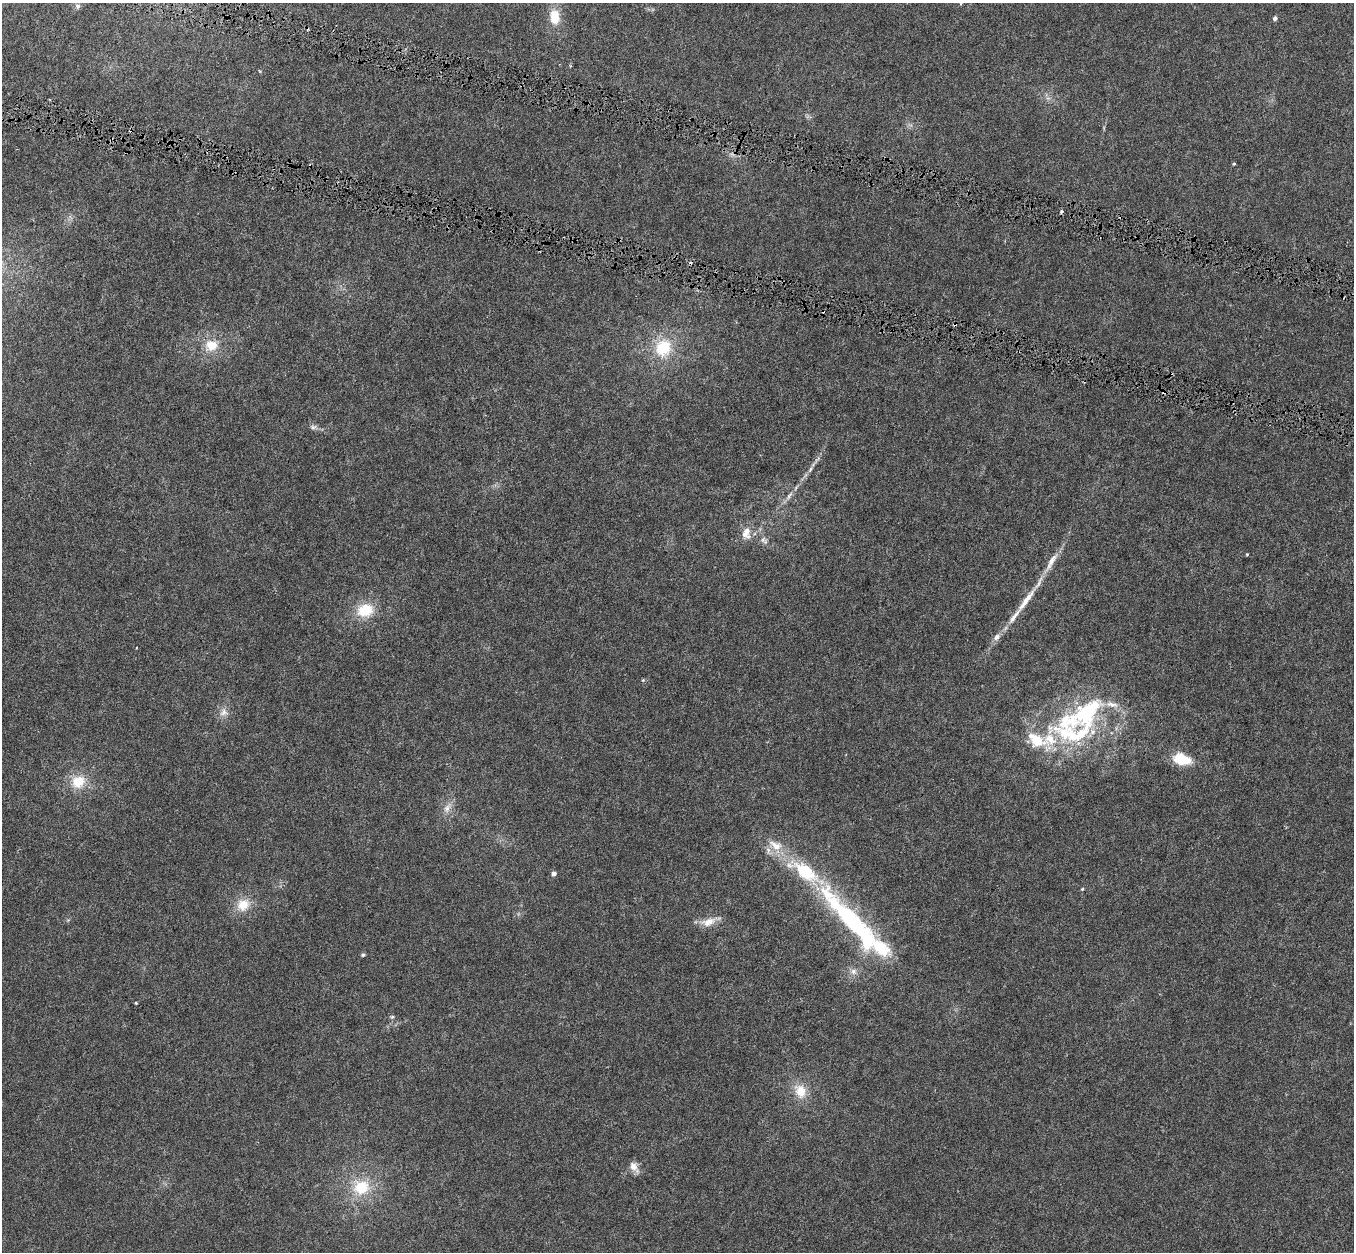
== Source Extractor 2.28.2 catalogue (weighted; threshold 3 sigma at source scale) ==
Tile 11 of 4 x 4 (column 3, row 3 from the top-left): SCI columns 2716-4067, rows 1578-2827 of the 5422 x 5593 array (HDU 1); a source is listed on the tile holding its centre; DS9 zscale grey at full resolution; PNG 1356 x 1254 px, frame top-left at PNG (2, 3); no overlay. Shown black and unused: <1% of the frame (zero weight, under 4 of 8 exposures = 1% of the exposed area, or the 3 px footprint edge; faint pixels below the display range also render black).
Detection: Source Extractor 2.28.2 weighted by HDU 2 'WHT'; one run over the whole footprint, this tile lists its part. Background 0.00445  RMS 9.8e-04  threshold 0.004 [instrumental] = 3 sigma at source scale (4.09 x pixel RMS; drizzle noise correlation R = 1.36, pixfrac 0.8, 0.0396/0.0396 arcsec/px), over >= 5 px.
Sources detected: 58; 1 inside a brighter object's white glare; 5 cosmic-ray / hot-pixel residue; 1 long thin detection or spike segment (spike, bleed or trail) — not listed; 13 inside a brighter listed object's ellipse — not listed separately; the other 38 listed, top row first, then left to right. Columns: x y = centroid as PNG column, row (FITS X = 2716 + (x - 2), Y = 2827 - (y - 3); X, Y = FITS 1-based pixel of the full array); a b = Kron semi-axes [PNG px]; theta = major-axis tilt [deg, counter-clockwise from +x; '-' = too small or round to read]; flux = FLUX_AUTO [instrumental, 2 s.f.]
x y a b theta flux
961 3 5 3 - 0.1
77 6 8 7 - 0.26
555 17 17 11 -84 1.9
1275 18 4 4 - 0.34
1048 98 6 5 - 0.22
1234 164 3 3 - 0.17
1061 211 4 3 - 0.26
211 345 12 10 11 1.9
663 348 25 22 68 3.7
1164 392 5 4 - 0.17
313 427 10 7 -3 0.32
817 460 17 4 51 0.37
789 496 15 5 56 0.48
746 533 17 11 83 1
763 540 9 7 50 0.35
1247 554 5 3 - 0.082
1051 562 31 8 60 1.2
365 610 19 15 9 2.7
1014 617 53 7 54 1.8
643 680 5 4 - 0.11
1088 711 67 27 33 11
224 712 12 12 - 0.68
1182 759 22 13 -17 2.4
78 782 19 16 33 2.2
447 808 17 9 61 0.76
776 845 22 12 -29 1.6
554 873 4 4 - 0.47
1082 889 5 4 - 0.097
243 905 18 15 35 1.7
849 919 98 22 -46 15
709 921 28 9 17 1
363 955 6 4 -8 0.14
853 971 10 9 - 0.52
136 1003 3 3 - 0.21
392 1017 6 5 - 0.14
800 1091 18 15 -71 1.8
634 1167 15 9 -58 0.68
361 1187 24 20 17 3.5
Overlapping masked pixels (flux is a lower limit): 1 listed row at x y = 1164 392
Isophote crosses this tile's border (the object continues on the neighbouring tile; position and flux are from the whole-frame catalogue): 1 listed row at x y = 961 3